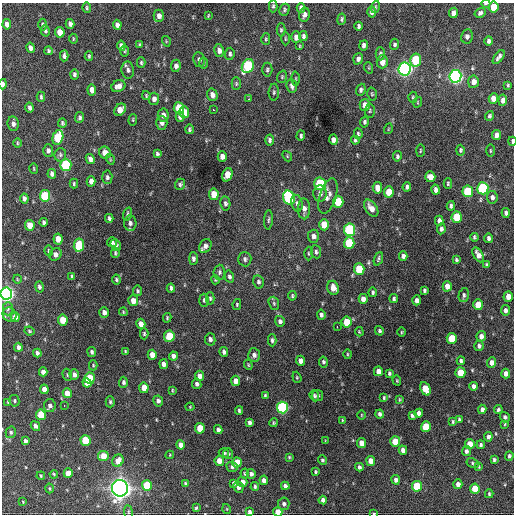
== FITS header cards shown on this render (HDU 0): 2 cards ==
NAXIS1  =                  512 / Axis length
NAXIS2  =                  512 / Axis length

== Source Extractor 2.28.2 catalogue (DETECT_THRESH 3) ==
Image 512 x 512 px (HDU 0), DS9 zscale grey, 1 PNG px = 1 image px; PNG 516 x 516 px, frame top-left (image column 1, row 512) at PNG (2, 3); each listed source drawn as its Kron ellipse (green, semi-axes under 4 px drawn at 4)
Background 1310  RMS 33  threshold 98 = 3 sigma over >= 5 px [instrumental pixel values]
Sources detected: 360; all 360 listed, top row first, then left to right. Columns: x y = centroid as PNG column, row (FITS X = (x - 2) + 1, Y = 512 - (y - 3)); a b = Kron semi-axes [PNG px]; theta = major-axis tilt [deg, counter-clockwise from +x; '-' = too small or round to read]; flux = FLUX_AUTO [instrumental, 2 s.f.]
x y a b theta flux
486 3 4 2 - 4.5e+03
273 6 6 4 89 3.9e+03
375 7 6 4 73 3.0e+03
494 7 5 5 - 4.6e+04
87 8 5 4 - 3.2e+03
301 8 5 4 - 6.9e+03
284 10 6 5 - 3.6e+03
372 12 5 4 - 7.0e+03
453 13 5 4 - 1.1e+04
480 13 5 5 - 5.1e+03
304 15 7 5 78 8.0e+03
159 16 6 5 - 1.1e+04
208 16 4 2 - 2.0e+03
342 19 6 4 80 3.8e+03
7 24 5 4 - 1.2e+04
70 24 5 4 - 6.5e+03
43 25 6 4 -90 4.4e+03
117 25 5 4 - 8.3e+03
359 26 4 3 - 4.8e+03
281 30 6 4 89 3.6e+03
45 31 5 4 - 4.0e+03
60 32 5 4 - 3.2e+04
303 36 5 4 - 5.2e+03
467 36 7 6 - 7.1e+03
296 37 6 5 - 1.4e+04
73 39 5 3 - 2.3e+03
266 39 6 4 75 3.2e+03
285 39 7 3 -90 2.5e+03
166 41 5 3 - 1.8e+03
489 41 4 4 - 6.0e+03
394 44 5 4 - 4.6e+03
139 45 4 3 - 3.0e+03
364 45 5 4 - 7.2e+03
121 46 5 4 - 9.0e+03
300 46 4 3 - 2.1e+03
31 48 5 4 - 8.8e+03
48 51 4 3 - 3.4e+03
124 51 5 3 - 2.6e+03
219 51 6 5 - 1.0e+04
230 54 6 4 84 5.0e+03
380 54 7 4 -88 4.4e+03
64 56 5 4 - 6.3e+03
89 56 5 3 - 3.1e+03
499 57 8 4 53 7.0e+03
358 59 6 4 70 7.0e+03
199 60 7 6 - 6.7e+03
416 60 6 5 - 1.2e+05
382 62 6 5 - 1.6e+04
141 63 5 4 - 3.1e+03
204 63 5 3 - 2.6e+03
176 66 6 5 - 8.6e+03
248 66 7 5 63 1.9e+05
369 68 6 3 -71 2.3e+03
405 69 6 6 - 8.1e+05
128 70 8 6 -80 7.7e+03
267 70 7 5 87 4.5e+03
74 74 5 4 - 4.7e+03
455 76 6 6 - 7.7e+05
282 77 6 4 71 3.0e+03
296 79 7 3 89 2.6e+03
473 82 6 5 - 1.5e+04
3 84 5 3 - 8.1e+03
236 84 6 4 -89 3.3e+03
508 85 4 3 - 2.7e+03
118 86 7 5 27 1.2e+04
292 86 7 5 -79 8.4e+03
92 90 5 4 - 1.6e+04
361 90 6 4 68 5.2e+03
274 92 8 5 88 4.5e+03
372 94 6 5 - 3.1e+03
146 95 4 3 - 2.4e+03
212 95 6 5 - 1.2e+04
41 97 5 3 - 3.5e+03
413 97 5 4 - 2.7e+03
154 99 6 5 - 1.0e+04
249 99 3 3 - 2.6e+03
493 99 5 4 - 2.1e+04
503 100 6 4 84 1.2e+04
418 102 5 3 - 2.1e+03
365 105 6 5 - 1.8e+04
29 107 5 3 - 6.2e+03
179 108 6 5 - 5.4e+04
120 110 7 5 48 2.3e+04
214 110 3 2 - 2.3e+03
370 111 7 5 87 3.3e+03
184 112 6 5 - 3.4e+04
163 115 7 5 -86 1.1e+04
489 116 5 4 - 3.9e+03
80 117 5 4 - 4.5e+03
180 117 5 4 - 6.8e+03
133 120 5 4 - 2.4e+03
365 122 5 4 - 4.5e+03
62 123 4 3 - 3.6e+03
162 123 7 5 90 7.3e+03
13 124 7 5 -82 7.9e+03
189 129 5 4 - 3.5e+03
388 129 5 3 - 1.9e+03
358 134 5 4 - 3.8e+03
497 135 5 4 - 1.1e+04
301 136 5 4 - 3.9e+03
58 137 7 5 74 1.1e+05
270 140 5 4 - 5.8e+03
333 140 5 4 - 9.2e+03
355 140 4 3 - 4.0e+03
512 141 4 2 - 3.7e+03
17 143 5 3 - 2.1e+03
460 150 5 4 - 3.9e+03
48 151 6 5 - 6.3e+03
420 151 6 3 89 2.4e+03
490 151 6 3 -90 2.5e+03
105 153 6 5 - 1.8e+04
157 154 4 3 - 4.0e+03
60 155 6 6 - 4.7e+03
222 156 5 4 - 1.1e+04
287 156 5 4 - 2.2e+03
397 156 5 4 - 4.3e+03
90 159 5 4 - 8.1e+03
110 159 5 3 - 1.9e+03
66 165 6 5 - 1.7e+05
34 168 5 3 - 2.2e+03
52 174 5 4 - 7.6e+03
227 175 7 5 69 3.0e+04
107 177 7 5 -86 5.0e+03
430 177 5 5 - 1.9e+04
91 181 5 4 - 1.1e+04
74 184 5 3 - 3.5e+03
180 184 6 5 - 4.0e+03
320 184 6 5 - 1.6e+05
448 184 5 4 - 3.4e+03
407 187 4 4 - 5.4e+03
377 188 5 4 - 2.0e+04
483 188 6 5 - 2.4e+05
436 190 5 4 - 7.6e+03
468 191 6 5 - 9.9e+04
389 192 5 5 - 3.9e+04
214 194 6 5 - 3.3e+04
320 194 8 6 87 9.4e+03
45 196 6 5 - 1.4e+05
328 196 18 8 72 1.4e+04
492 197 6 5 - 7.5e+03
24 198 5 4 - 7.3e+03
289 198 7 6 - 2.4e+05
338 202 6 5 - 6.6e+04
225 203 7 5 -81 5.3e+03
297 203 8 5 -77 6.4e+03
451 206 5 3 - 5.1e+03
371 208 9 5 -57 1.7e+04
304 209 10 6 -89 1.1e+04
506 213 5 4 - 6.5e+03
127 214 7 4 74 4.1e+03
457 217 6 5 - 6.8e+04
109 218 4 3 - 4.6e+03
269 220 10 3 86 3.8e+03
439 221 5 4 - 8.2e+03
43 222 4 3 - 4.6e+03
130 223 7 6 - 7.1e+03
30 225 5 4 - 3.1e+04
324 225 6 5 - 4.2e+04
441 229 5 4 - 6.2e+03
350 230 6 5 - 2.5e+05
313 236 6 5 - 9.1e+03
474 237 4 3 - 3.3e+03
488 238 5 3 - 5.8e+03
58 239 5 4 - 2.9e+04
112 242 5 5 - 5.4e+03
349 243 6 5 - 1.0e+05
79 245 7 5 81 1.0e+05
116 245 6 5 - 6.5e+03
205 246 7 6 - 9.5e+03
49 251 5 4 - 3.4e+03
316 252 6 5 - 4.6e+03
115 253 5 4 - 3.5e+03
308 253 7 3 -89 3.0e+03
56 254 7 5 41 1.0e+04
478 255 8 4 -61 1.2e+04
403 256 4 4 - 7.5e+03
193 259 6 4 -90 5.8e+03
245 259 7 6 - 6.0e+03
378 259 7 3 70 3.7e+03
456 260 4 3 - 3.6e+03
486 265 4 4 - 3.5e+03
359 269 6 5 - 7.3e+04
219 272 7 5 86 5.1e+03
72 276 4 3 - 3.8e+03
229 277 6 4 -76 5.2e+03
17 279 4 3 - 1.7e+03
116 280 5 4 - 3.5e+03
215 280 5 4 - 2.8e+03
258 282 6 5 - 5.8e+03
447 286 5 4 - 1.8e+04
39 287 5 4 - 5.1e+03
171 288 4 4 - 5.3e+03
333 288 7 5 -71 2.1e+04
424 290 4 3 - 3.8e+03
137 291 5 4 - 3.3e+03
373 292 4 3 - 3.7e+03
6 294 6 5 - 8.5e+05
464 295 7 5 76 5.4e+03
292 296 5 4 - 2.9e+03
508 296 5 4 - 2.0e+04
210 298 6 4 -87 3.5e+03
363 299 5 4 - 1.2e+04
394 299 4 3 - 4.2e+03
204 300 6 5 - 4.1e+03
417 300 5 4 - 8.8e+03
133 301 5 5 - 1.8e+04
274 303 7 5 -70 4.3e+03
237 304 5 4 - 2.8e+03
478 305 5 5 - 3.6e+04
8 309 6 5 - 4.2e+03
505 310 5 4 - 8.3e+03
104 312 5 5 - 1.1e+04
123 312 4 3 - 2.2e+03
9 315 7 6 - 7.3e+03
321 315 5 4 - 6.0e+03
15 317 5 4 - 2.1e+04
167 318 5 3 - 2.8e+03
63 320 5 5 - 4.3e+04
280 321 5 5 - 6.0e+03
347 322 5 5 - 4.8e+04
141 324 5 4 - 1.4e+04
337 326 3 2 - 5.2e+03
29 331 5 3 - 2.5e+03
379 331 5 4 - 4.2e+03
359 332 5 3 - 2.4e+03
401 332 5 3 - 2.1e+03
144 334 6 4 -89 3.5e+03
169 336 5 5 - 8.0e+04
481 336 5 4 - 1.1e+04
452 338 5 5 - 6.1e+04
210 339 6 5 - 6.7e+03
272 340 6 4 90 4.5e+03
479 346 5 4 - 5.7e+03
18 347 4 3 - 6.6e+03
125 351 3 3 - 2.5e+03
92 352 5 4 - 5.1e+03
224 352 5 4 - 6.6e+03
37 353 4 3 - 5.3e+03
347 354 5 3 - 2.3e+03
152 355 5 4 - 1.7e+04
254 355 7 6 - 9.0e+03
173 356 4 4 - 7.6e+03
300 361 5 4 - 1.1e+04
461 361 4 4 - 4.9e+03
323 362 5 4 - 4.4e+03
492 363 5 4 - 1.3e+04
164 364 5 4 - 1.0e+04
93 365 5 4 - 2.8e+03
248 365 5 4 - 2.2e+03
378 371 5 4 - 1.3e+04
43 372 4 4 - 9.8e+03
389 373 4 3 - 3.7e+03
460 373 5 5 - 5.2e+04
74 374 5 4 - 7.9e+03
506 374 5 4 - 1.4e+04
67 375 6 4 -71 3.1e+03
199 376 5 4 - 1.2e+04
297 377 6 4 -71 2.6e+03
90 378 5 5 - 8.2e+04
397 380 5 4 - 2.3e+03
236 381 5 4 - 1.6e+04
123 382 5 4 - 5.2e+03
87 383 5 4 - 2.8e+04
197 384 5 4 - 5.9e+03
474 386 4 4 - 8.6e+03
144 388 5 4 - 2.5e+04
44 389 5 4 - 1.4e+04
425 389 7 5 -65 4.6e+04
172 390 4 3 - 2.4e+03
67 393 5 4 - 2.7e+04
317 395 5 5 - 4.3e+03
265 396 4 3 - 3.3e+03
314 396 6 4 -68 4.1e+03
384 398 4 3 - 2.8e+03
400 400 3 3 - 2.3e+03
14 401 6 5 - 3.3e+03
158 401 5 5 - 6.2e+03
8 402 4 4 - 2.7e+03
110 402 6 4 -88 3.5e+03
64 405 3 2 - 2.4e+03
50 406 6 6 - 7.7e+03
190 407 4 4 - 2.1e+03
282 408 6 5 - 3.4e+05
482 409 4 4 - 7.3e+03
239 410 4 3 - 3.6e+03
498 410 4 4 - 3.9e+03
419 413 4 4 - 9.5e+03
380 414 4 4 - 5.5e+03
41 415 5 5 - 4.8e+04
361 415 5 3 - 1.7e+03
412 415 4 4 - 4.7e+03
505 417 5 5 - 5.5e+03
459 419 4 3 - 2.9e+03
342 420 4 3 - 2.3e+03
249 422 4 3 - 5.6e+03
453 422 4 3 - 2.7e+03
274 423 4 4 - 2.8e+03
505 424 4 4 - 2.2e+03
35 426 5 4 - 6.8e+03
426 427 5 5 - 7.0e+04
200 428 5 5 - 5.0e+04
218 430 4 4 - 7.5e+03
11 432 6 5 - 4.1e+03
488 437 4 3 - 6.9e+03
85 440 5 5 - 8.3e+04
25 441 4 4 - 7.3e+03
325 441 4 2 - 1.6e+03
395 442 5 5 - 4.6e+04
361 443 5 4 - 1.8e+04
470 444 5 4 - 2.8e+04
180 445 5 4 - 1.1e+04
481 445 4 4 - 4.5e+03
403 450 4 4 - 1.1e+04
466 451 5 4 - 6.2e+03
224 453 5 5 - 4.6e+03
228 454 5 5 - 3.4e+03
170 455 4 4 - 1.8e+03
103 456 5 5 - 2.8e+04
509 456 5 4 - 4.2e+03
289 457 4 4 - 2.4e+03
322 460 5 4 - 3.8e+03
494 460 4 3 - 3.6e+03
118 461 6 5 - 1.9e+04
219 461 5 4 - 2.2e+04
371 461 5 4 - 2.0e+04
237 462 5 4 - 3.9e+04
472 463 6 4 -30 3.6e+03
232 467 5 5 - 5.4e+03
359 467 4 3 - 5.3e+03
479 467 4 3 - 1.8e+03
315 472 3 3 - 2.8e+03
68 473 5 4 - 2.3e+04
245 473 5 4 - 2.9e+03
54 474 4 3 - 2.4e+03
251 474 5 4 - 5.9e+03
41 476 4 3 - 2.5e+03
264 480 4 4 - 9.6e+03
396 480 5 4 - 8.2e+03
242 482 5 5 - 1.2e+04
185 483 4 3 - 3.3e+03
234 483 4 3 - 4.6e+03
458 484 5 4 - 1.1e+04
147 485 5 5 - 8.5e+04
285 486 4 4 - 6.0e+03
417 486 5 5 - 9.4e+04
238 487 6 5 - 7.1e+03
255 487 4 4 - 3.7e+03
50 488 5 4 - 2.6e+03
120 488 8 8 - 1.7e+06
475 489 5 5 - 4.9e+04
489 494 4 3 - 3.0e+03
323 500 4 4 - 8.3e+03
23 502 4 3 - 2.0e+03
284 504 6 5 - 5.9e+03
196 508 3 3 - 2.7e+03
227 509 5 3 - 1.7e+03
128 512 7 3 -83 2.4e+03
249 512 4 3 - 6.1e+03
278 512 5 4 - 2.4e+04
374 513 4 2 - 1.8e+03
At the frame edge (FLAGS 8, measured only in part): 8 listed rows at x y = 486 3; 494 7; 3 84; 512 141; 6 294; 249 512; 278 512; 374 513